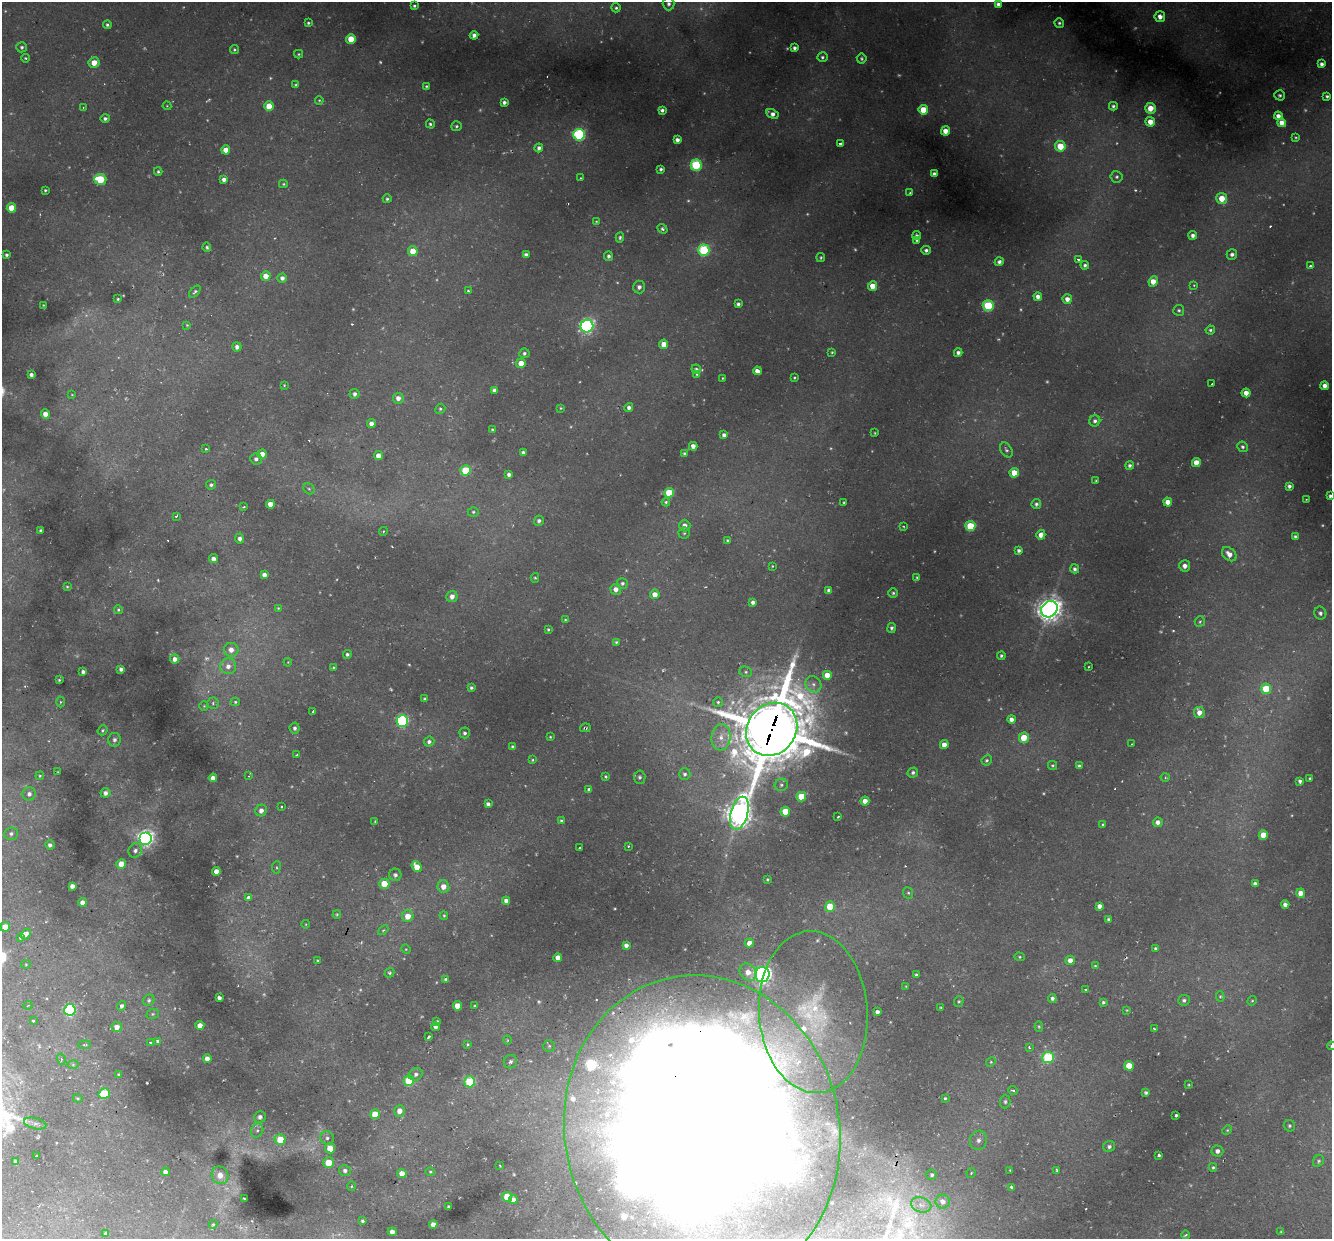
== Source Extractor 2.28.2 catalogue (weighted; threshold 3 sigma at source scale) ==
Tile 7 of 4 x 4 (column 3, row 2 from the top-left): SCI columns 2684-4013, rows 2846-4082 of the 5450 x 5447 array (HDU 1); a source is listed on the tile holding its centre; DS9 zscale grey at full resolution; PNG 1334 x 1241 px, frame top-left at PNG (2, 2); each listed source drawn as its Kron ellipse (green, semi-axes under 4 px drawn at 4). Shown black and unused: <1% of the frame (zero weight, under 2 of 3 exposures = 6% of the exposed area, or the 3 px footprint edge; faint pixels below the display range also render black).
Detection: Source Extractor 2.28.2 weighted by HDU 2 'WHT'; one run over the whole footprint, this tile lists its part. Background 0.0372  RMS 0.0052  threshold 0.0235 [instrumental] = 3 sigma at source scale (4.5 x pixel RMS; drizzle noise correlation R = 1.50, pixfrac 1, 0.05/0.05 arcsec/px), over >= 5 px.
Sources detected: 473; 42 too faint to see at this stretch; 9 cosmic-ray / hot-pixel residue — neither listed nor drawn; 9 inside a brighter listed object's ellipse — not listed separately; the other 413 listed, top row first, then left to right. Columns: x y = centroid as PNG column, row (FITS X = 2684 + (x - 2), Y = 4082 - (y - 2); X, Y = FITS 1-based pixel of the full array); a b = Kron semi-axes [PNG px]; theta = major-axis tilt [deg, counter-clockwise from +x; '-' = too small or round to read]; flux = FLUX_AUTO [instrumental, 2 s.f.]
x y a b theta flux
669 4 6 6 - 1.8
998 4 4 4 - 1.6
414 6 3 3 - 0.83
616 8 4 4 - 0.88
1160 17 5 5 - 3.3
308 23 3 3 - 0.8
1059 23 5 4 - 1
107 25 4 4 - 0.98
474 35 4 4 - 1.6
351 39 5 4 - 10
22 47 5 5 - 1.1
794 48 4 3 - 1.4
234 49 4 4 - 0.77
299 54 4 4 - 0.6
822 57 5 5 - 1
26 58 4 3 - 0.58
862 59 5 5 - 0.88
94 63 5 5 - 6
1321 64 4 3 - 1.8
296 85 4 3 - 0.85
426 86 4 3 - 0.58
1280 95 5 5 - 0.95
1327 96 3 3 - 0.89
319 100 4 3 - 0.5
504 102 4 4 - 1.8
167 106 4 4 - 0.4
269 106 5 5 - 8.6
1113 106 4 4 - 1.1
83 108 4 4 - 0.54
1150 108 5 5 - 7.4
662 110 4 4 - 1.5
923 110 5 5 - 11
772 114 6 4 -28 2.7
1278 116 4 4 - 2.8
105 118 4 4 - 1.2
1150 122 5 5 - 6
1282 123 4 4 - 4.2
430 124 4 4 - 0.93
457 126 5 5 - 0.89
945 131 4 4 - 5.1
579 135 6 6 - 71
1296 137 4 3 - 0.53
677 140 4 4 - 2.4
840 144 3 3 - 1.2
1060 146 5 5 - 12
539 148 4 4 - 1.8
226 150 4 4 - 6
696 165 5 5 - 44
661 169 4 3 - 1.1
158 172 4 3 - 0.79
934 174 4 4 - 2.1
1117 177 6 5 - 1.1
581 178 3 2 - 0.37
100 179 6 5 - 23
224 179 4 4 - 2.2
283 184 4 4 - 0.64
45 190 3 3 - 0.77
910 193 4 3 - 0.71
1222 198 5 5 - 8.6
387 199 4 4 - 0.8
11 208 5 4 - 9.8
596 221 4 3 - 0.45
662 229 5 4 - 1
917 235 4 4 - 1.3
1193 235 4 4 - 2.1
620 237 5 4 - 0.89
917 240 4 4 - 0.63
207 247 5 4 - 0.86
704 250 6 5 - 50
926 250 4 4 - 1.5
413 251 5 5 - 7.8
1232 254 5 5 - 1.9
7 255 4 3 - 1.1
526 255 4 4 - 2.4
608 256 5 4 - 1.2
821 257 4 4 - 0.64
1078 259 4 3 - 1.5
999 262 4 4 - 1.7
1085 265 4 4 - 1.1
1310 266 4 3 - 0.78
266 276 5 4 - 5.4
282 278 5 4 - 2.2
1153 281 5 4 - 6.2
1194 285 4 4 - 0.53
873 286 4 4 - 7.7
639 287 6 6 - 1.6
468 291 3 3 - 0.68
195 292 7 4 48 0.95
1038 297 4 4 - 2.8
118 299 3 3 - 0.6
1067 299 5 4 - 3.2
738 304 4 4 - 1.4
43 305 3 2 - 0.36
988 306 5 5 - 38
1179 310 5 5 - 1
187 325 4 3 - 0.51
587 326 6 6 - 120
1210 330 4 4 - 0.9
664 344 4 4 - 6.1
237 347 4 4 - 2
832 352 4 3 - 0.59
524 353 5 5 - 1.4
958 353 4 4 - 1.7
521 363 5 4 - 5.8
696 369 5 4 - 1.3
757 371 4 4 - 3.2
697 374 4 3 - 0.9
31 375 4 4 - 1.8
722 378 3 2 - 0.35
794 378 3 3 - 0.53
1212 384 3 3 - 0.66
284 385 3 2 - 0.38
1325 386 4 4 - 3.3
494 390 4 4 - 1.4
1246 393 4 4 - 4.3
355 394 5 5 - 1.9
72 395 4 2 - 0.32
398 398 5 5 - 3
629 407 4 4 - 1.9
561 408 4 3 - 0.55
440 409 5 4 - 0.8
45 414 5 4 - 3.9
1095 421 5 5 - 1.7
371 423 4 4 - 2.6
492 430 4 3 - 0.64
875 433 3 2 - 0.46
724 435 4 4 - 2
693 446 4 4 - 3.1
1242 447 5 5 - 1.1
206 449 3 3 - 0.82
1006 450 8 5 -58 1.2
523 452 4 3 - 1.5
684 453 3 3 - 0.82
262 454 5 4 - 4.3
378 456 4 4 - 4.5
256 459 6 5 - 1.8
1196 462 4 4 - 7
1130 465 4 4 - 1.4
465 470 5 5 - 24
1014 473 5 4 - 9.7
509 474 4 4 - 1.9
1096 481 3 3 - 0.61
211 485 5 4 - 1.2
1289 486 4 4 - 1.6
309 489 6 5 - 0.87
669 493 5 5 - 20
1330 496 4 4 - 1.1
1306 499 3 2 - 0.31
666 502 4 4 - 0.79
1168 502 4 4 - 4.9
844 503 3 3 - 0.71
270 504 4 4 - 4.5
1036 504 5 4 - 1.4
244 507 3 2 - 0.54
473 512 5 5 - 0.86
176 516 4 3 - 0.56
539 521 5 5 - 1.4
685 525 6 5 - 2.9
903 526 4 3 - 0.48
970 526 5 5 - 21
41 531 4 3 - 1.2
383 531 4 3 - 0.68
684 533 5 5 - 0.97
1041 535 5 4 - 3.8
1295 536 4 3 - 0.88
240 539 5 4 - 1.6
728 540 3 3 - 0.74
1019 550 4 4 - 1.4
1229 554 8 6 -43 4.5
213 559 4 4 - 2.3
772 566 3 3 - 0.4
1185 566 6 5 - 2.7
1075 569 4 4 - 1.4
264 575 4 4 - 2.7
917 577 4 3 - 0.61
535 578 5 4 - 0.6
622 583 5 5 - 1.3
67 586 3 3 - 0.53
616 589 5 5 - 3.7
829 590 4 4 - 2.2
893 593 5 4 - 0.76
655 594 5 5 - 4.8
452 596 6 5 - 3.3
753 602 4 4 - 1.5
278 608 4 4 - 0.47
1049 609 8 7 - 480
118 610 4 4 - 0.69
1320 613 6 6 - 1.5
565 620 4 3 - 0.5
1200 622 5 5 - 0.85
891 628 5 4 - 0.93
548 629 3 3 - 0.75
616 642 4 4 - 0.74
231 650 7 7 - 4.1
347 654 4 4 - 1.1
1001 656 4 4 - 0.95
175 659 4 4 - 2.7
288 662 4 3 - 0.39
228 666 8 8 - 3.5
1089 667 2 2 - 0.51
333 668 3 2 - 1.1
121 669 4 4 - 1.7
83 672 4 3 - 1.5
746 672 6 5 - 1
827 675 5 5 - 5.7
59 680 3 3 - 0.52
813 684 8 7 - 2.3
471 688 4 3 - 1
1266 689 5 5 - 17
425 699 4 3 - 1.1
60 702 5 3 - 0.61
235 702 4 4 - 0.67
718 702 5 5 - 0.84
213 703 5 5 - 1
204 706 5 4 - 0.47
313 711 3 2 - 0.97
1199 712 5 5 - 4.4
1011 719 4 4 - 2.5
402 721 6 5 - 76
295 728 5 5 - 1.7
585 728 5 4 - 0.75
772 729 28 24 52 4100
103 730 5 4 - 0.86
465 733 5 5 - 1.2
550 737 4 3 - 0.52
721 737 13 9 84 4.8
1024 738 5 5 - 11
114 740 7 6 - 1.5
429 742 5 5 - 1.6
1132 744 3 3 - 0.5
944 745 4 4 - 4.1
512 747 3 3 - 0.96
297 755 3 3 - 0.9
532 760 4 3 - 0.52
987 760 5 4 - 0.93
1052 765 4 4 - 0.65
1079 766 4 3 - 1.1
58 772 3 2 - 0.33
913 773 5 5 - 1.2
685 774 6 5 - 1.4
40 776 4 4 - 0.55
249 776 4 3 - 0.51
606 776 4 4 - 0.71
640 777 6 6 - 1.1
1165 777 4 4 - 0.56
213 778 4 4 - 3
1310 778 3 3 - 0.86
1300 781 4 3 - 1.2
781 785 7 6 - 1.3
589 790 4 4 - 1.6
105 793 5 4 - 2.1
29 794 7 6 - 2
801 797 5 4 - 15
865 801 4 4 - 4.2
488 804 4 4 - 1.9
282 807 3 2 - 0.58
261 811 6 5 - 2.9
785 812 5 5 - 12
739 813 17 8 74 590
838 816 3 3 - 1.1
561 821 4 3 - 0.77
375 822 4 3 - 0.47
1158 822 5 4 - 2.5
1103 825 3 3 - 0.76
11 834 7 6 - 1.4
1263 835 4 4 - 7.9
146 838 6 6 - 190
50 845 5 4 - 1.5
628 846 3 3 - 0.74
580 848 3 2 - 0.63
135 850 7 6 - 1.8
121 864 5 5 - 7.2
276 867 6 3 83 0.6
417 867 6 4 -53 8.2
216 871 4 4 - 4.3
395 875 6 6 - 1.4
767 879 3 3 - 0.64
384 884 5 5 - 9.8
1255 884 4 4 - 1.9
72 886 4 4 - 2.8
443 887 6 6 - 4.8
908 893 6 5 - 0.81
1301 893 4 4 - 5.1
248 898 4 3 - 3.5
506 901 4 4 - 2.3
82 902 4 4 - 3
1285 905 4 4 - 2.3
830 906 5 5 - 11
1099 906 4 4 - 2.7
337 915 4 3 - 0.58
444 915 4 3 - 0.6
408 916 6 5 - 6.2
1108 919 3 3 - 0.88
306 924 4 3 - 0.39
5 927 5 5 - 6.6
383 930 6 4 43 0.78
26 934 6 4 65 14
21 938 4 3 - 2.2
749 943 4 4 - 9.9
626 945 4 4 - 2
406 949 5 4 - 0.52
1155 949 4 4 - 1.1
1020 957 5 4 - 0.6
558 958 4 4 - 4.6
1070 960 5 4 - 3.8
318 961 3 3 - 0.55
26 964 5 4 - 0.55
1095 966 4 4 - 0.62
748 972 9 7 -51 5.6
389 973 5 4 - 0.89
762 975 7 7 - 210
916 975 3 3 - 0.69
446 979 4 4 - 0.92
906 986 3 2 - 0.37
1085 989 3 3 - 0.63
1220 996 5 4 - 0.89
219 998 4 4 - 1.9
1052 998 4 4 - 1.5
149 1000 6 5 - 1.1
1184 1000 6 5 - 1.5
959 1001 5 4 - 0.72
1252 1001 5 4 - 0.59
1103 1002 4 4 - 1
28 1005 4 3 - 0.37
122 1006 5 4 - 1.5
457 1006 4 4 - 7.4
475 1006 3 3 - 0.61
941 1007 3 3 - 0.61
70 1010 6 6 - 73
1127 1010 4 3 - 0.46
813 1012 81 54 -86 98
877 1012 4 4 - 1.9
153 1014 6 5 - 0.81
33 1021 3 3 - 0.52
437 1022 4 3 - 1.2
200 1025 4 4 - 4.4
1039 1026 5 4 - 0.61
117 1027 5 5 - 4.1
436 1027 4 4 - 1.5
1154 1029 4 2 - 0.48
428 1036 3 3 - 5
507 1040 4 3 - 0.41
158 1041 3 3 - 1.1
150 1043 3 3 - 1.1
468 1044 4 4 - 0.55
85 1045 6 3 5 0.59
549 1046 6 6 - 0.86
1331 1046 4 3 - 0.75
1029 1047 4 3 - 0.62
1048 1057 6 5 - 42
61 1059 5 3 - 0.51
207 1059 4 4 - 4.1
510 1062 7 6 - 1.3
991 1062 5 4 - 0.6
73 1065 6 4 -1 0.62
1129 1066 5 4 - 11
416 1074 7 6 - 1.9
119 1075 4 4 - 1.2
409 1081 5 5 - 22
470 1082 5 5 - 27
1189 1085 3 2 - 0.51
1013 1090 5 4 - 0.81
1146 1093 4 3 - 0.89
104 1094 6 5 - 21
78 1098 5 4 - 0.66
945 1098 3 3 - 0.7
1005 1102 7 5 89 1.1
399 1111 6 5 - 4
375 1114 5 5 - 10
1176 1115 3 3 - 1.1
260 1117 6 5 - 1.8
35 1123 11 5 -14 1.7
1289 1126 6 5 - 1
257 1130 7 6 - 1.6
1227 1130 5 4 - 0.61
702 1131 156 137 -78 3000
327 1138 7 6 - 1.5
280 1140 5 5 - 15
978 1140 10 8 75 2.9
1109 1147 6 5 - 1.4
330 1148 5 5 - 11
1217 1151 6 5 - 2.2
1159 1155 4 3 - 2.1
37 1156 2 2 - 0.46
15 1161 3 3 - 0.93
1318 1161 6 5 - 0.87
328 1163 5 5 - 13
500 1166 2 2 - 0.34
1213 1167 4 4 - 0.69
1010 1170 2 2 - 0.38
345 1171 6 5 - 1.7
1057 1171 4 3 - 0.68
165 1172 4 4 - 2.1
430 1172 5 4 - 0.55
971 1173 5 4 - 0.96
402 1174 4 4 - 4.9
220 1175 9 8 - 5.7
932 1175 5 5 - 0.91
351 1186 4 3 - 0.45
1011 1187 4 3 - 3.4
507 1197 5 5 - 13
244 1199 3 2 - 0.59
513 1199 4 4 - 2.7
943 1201 7 7 - 3.4
921 1205 10 7 -18 2.6
449 1206 3 3 - 0.96
362 1221 4 3 - 0.85
213 1224 4 3 - 0.58
433 1224 4 4 - 3.5
392 1232 4 4 - 3
1281 1232 4 3 - 0.47
106 1234 4 4 - 1.4
1185 1235 4 3 - 0.52
Overlapping masked pixels (flux is a lower limit): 3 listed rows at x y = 585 728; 772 729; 702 1131
Isophote crosses this tile's border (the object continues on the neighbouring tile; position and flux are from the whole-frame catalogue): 3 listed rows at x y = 1330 496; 1331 1046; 702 1131